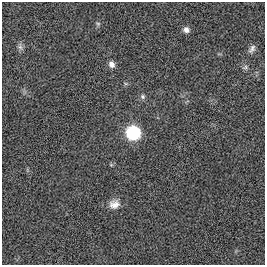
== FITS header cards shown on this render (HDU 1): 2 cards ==
NAXIS1  =                  263
NAXIS2  =                  263

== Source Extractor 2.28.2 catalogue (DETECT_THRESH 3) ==
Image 263 x 263 px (HDU 1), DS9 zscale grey, 1 PNG px = 1 image px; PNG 267 x 267 px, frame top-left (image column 1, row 263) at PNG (2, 2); no overlay
Background 0.0017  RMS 0.057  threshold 0.171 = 3 sigma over >= 5 px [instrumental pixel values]
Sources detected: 9; all 9 listed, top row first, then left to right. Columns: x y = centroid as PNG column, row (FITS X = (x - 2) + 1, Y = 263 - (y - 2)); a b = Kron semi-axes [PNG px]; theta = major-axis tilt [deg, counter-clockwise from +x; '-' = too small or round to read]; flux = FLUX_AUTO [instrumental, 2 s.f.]
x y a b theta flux
98 24 6 5 - 6.4
186 30 7 6 - 16
20 47 10 6 -89 13
252 49 12 6 57 14
112 64 8 7 - 18
245 67 7 6 - 7.9
143 97 7 6 - 8.6
133 133 8 8 - 570
114 204 14 12 15 34